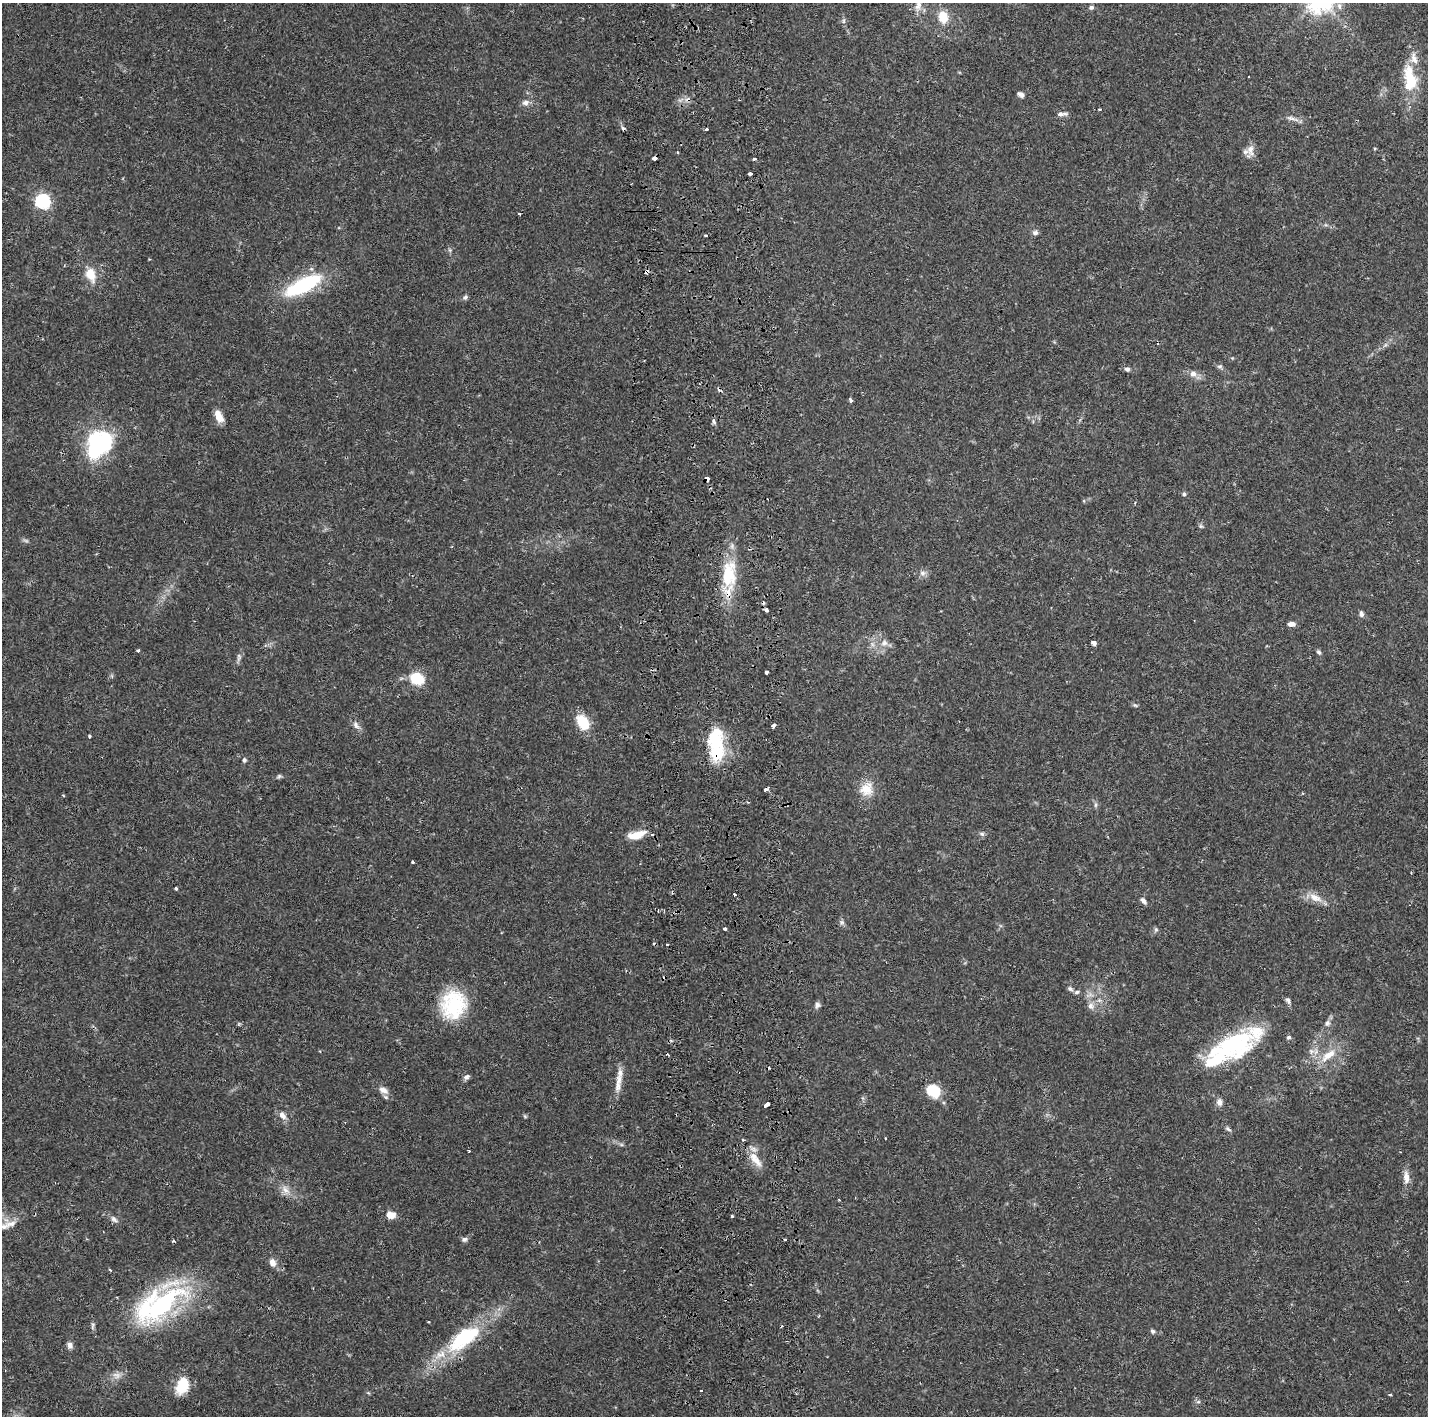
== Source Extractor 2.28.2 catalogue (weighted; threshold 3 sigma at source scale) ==
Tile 5 of 3 x 3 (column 2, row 2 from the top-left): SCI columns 1650-3075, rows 1543-2956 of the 4778 x 4489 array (HDU 1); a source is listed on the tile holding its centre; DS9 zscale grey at full resolution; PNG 1430 x 1418 px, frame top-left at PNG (2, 3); no overlay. Shown black and unused: <1% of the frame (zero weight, under 2 of 3 exposures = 4% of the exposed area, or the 3 px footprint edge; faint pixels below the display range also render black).
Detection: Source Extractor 2.28.2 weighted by HDU 2 'WHT'; one run over the whole footprint, this tile lists its part. Background 0.0505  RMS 0.0035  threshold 0.0159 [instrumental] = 3 sigma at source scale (4.5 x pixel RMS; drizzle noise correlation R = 1.50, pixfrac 1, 0.0396/0.0396 arcsec/px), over >= 5 px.
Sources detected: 140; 1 too faint to see at this stretch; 2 inside a brighter object's white glare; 16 cosmic-ray / hot-pixel residue — not listed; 9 inside a brighter listed object's ellipse — not listed separately; the other 112 listed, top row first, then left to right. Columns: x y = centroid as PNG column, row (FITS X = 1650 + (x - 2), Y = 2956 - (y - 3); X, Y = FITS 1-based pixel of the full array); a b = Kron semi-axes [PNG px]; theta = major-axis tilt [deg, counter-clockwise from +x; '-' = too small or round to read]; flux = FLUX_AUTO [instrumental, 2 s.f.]
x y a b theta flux
918 6 16 8 74 2.4
1091 7 7 6 - 0.9
943 17 14 11 -77 5.9
844 21 8 4 82 0.72
1411 79 32 13 -70 12
1020 94 8 5 -28 1.2
525 103 10 8 10 1.6
1100 109 3 2 - 1.3
1062 114 14 5 2 1.5
1292 118 21 5 -14 1.8
706 129 3 3 - 0.81
1250 149 15 9 73 2.7
677 152 3 3 - 0.47
654 158 4 4 - 2.3
754 159 4 3 - 1.4
750 174 4 3 - 2
43 201 6 6 - 71
519 214 3 2 - 0.37
1035 233 8 6 -1 1.1
705 235 4 2 - 0.45
450 250 6 4 -71 0.54
91 274 16 12 -69 6
303 285 48 16 27 27
465 297 7 5 59 0.85
1220 367 7 5 0 0.74
1127 369 7 6 - 1
1193 373 9 8 - 2
851 400 4 3 - 1.6
219 416 13 7 -66 4.7
713 422 5 4 - 1.1
99 443 33 25 51 34
707 479 4 3 - 3.2
1184 494 5 5 - 0.62
1201 526 6 5 - 0.61
922 573 8 8 - 1.4
729 574 39 19 85 17
766 610 4 3 - 1.5
1361 614 8 6 -80 1
1291 624 8 6 -3 1.7
884 643 10 9 - 2.2
1094 643 5 4 - 2.1
872 644 7 4 -71 0.93
138 650 4 3 - 0.67
1319 652 7 5 -51 0.74
239 657 12 5 82 1.1
766 672 3 3 - 2.1
417 679 12 9 -24 14
1135 705 6 5 - 0.57
583 723 13 9 -60 13
356 725 13 7 -52 1.7
773 726 5 3 - 1.1
89 736 3 3 - 0.59
716 746 41 16 89 21
244 760 6 5 - 0.81
279 776 8 5 30 0.68
866 789 20 17 52 6.4
63 795 4 2 - 0.31
1095 805 7 4 89 0.68
982 834 7 5 -27 0.86
637 835 20 8 15 6
412 862 3 3 - 0.88
176 888 3 3 - 0.62
734 895 4 2 - 0.33
1315 898 22 10 -25 4.1
1143 901 9 5 -50 1.3
842 922 8 6 -89 0.96
724 929 3 3 - 1.4
1156 930 7 5 70 0.69
1070 989 8 5 -29 0.85
1077 992 7 5 5 0.87
1288 1000 9 6 -60 1
454 1005 32 28 75 24
817 1005 8 7 - 1.1
1091 1006 10 9 - 2
1327 1023 9 6 70 1.2
239 1024 6 4 -45 0.43
1289 1037 6 5 - 0.65
1229 1047 49 33 12 36
1311 1051 8 8 - 1.7
668 1055 3 2 - 0.56
1328 1055 26 10 38 6.6
466 1077 8 6 31 1.1
619 1080 17 9 85 2.7
383 1090 14 8 -27 2.4
933 1091 15 12 -27 10
1219 1102 9 7 -85 1.7
766 1105 5 3 - 3.5
282 1115 12 8 -52 2.2
525 1116 6 4 -2 0.43
1228 1129 8 6 -36 0.86
886 1139 3 3 - 0.6
621 1144 7 4 -19 0.61
469 1151 3 2 - 0.33
756 1160 22 10 -49 5
1406 1177 16 8 -84 3
285 1190 16 9 -54 2.9
391 1215 10 8 -3 3.3
731 1216 3 3 - 1.1
114 1219 12 7 -37 1.4
11 1224 23 13 -17 4.8
464 1239 8 6 13 1.1
785 1239 3 2 - 0.45
272 1262 10 8 -71 2.3
161 1305 58 28 41 56
93 1326 11 5 82 0.85
1153 1331 5 5 - 0.74
463 1338 47 23 43 26
70 1345 9 7 -77 1.4
117 1375 13 8 -14 2.2
183 1385 17 11 65 11
1390 1395 4 3 - 0.35
1198 1402 6 4 18 0.53
Overlapping masked pixels (flux is a lower limit): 5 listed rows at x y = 654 158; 707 479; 729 574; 766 610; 716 746
Isophote crosses this tile's border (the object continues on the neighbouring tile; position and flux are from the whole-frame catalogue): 1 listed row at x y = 918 6